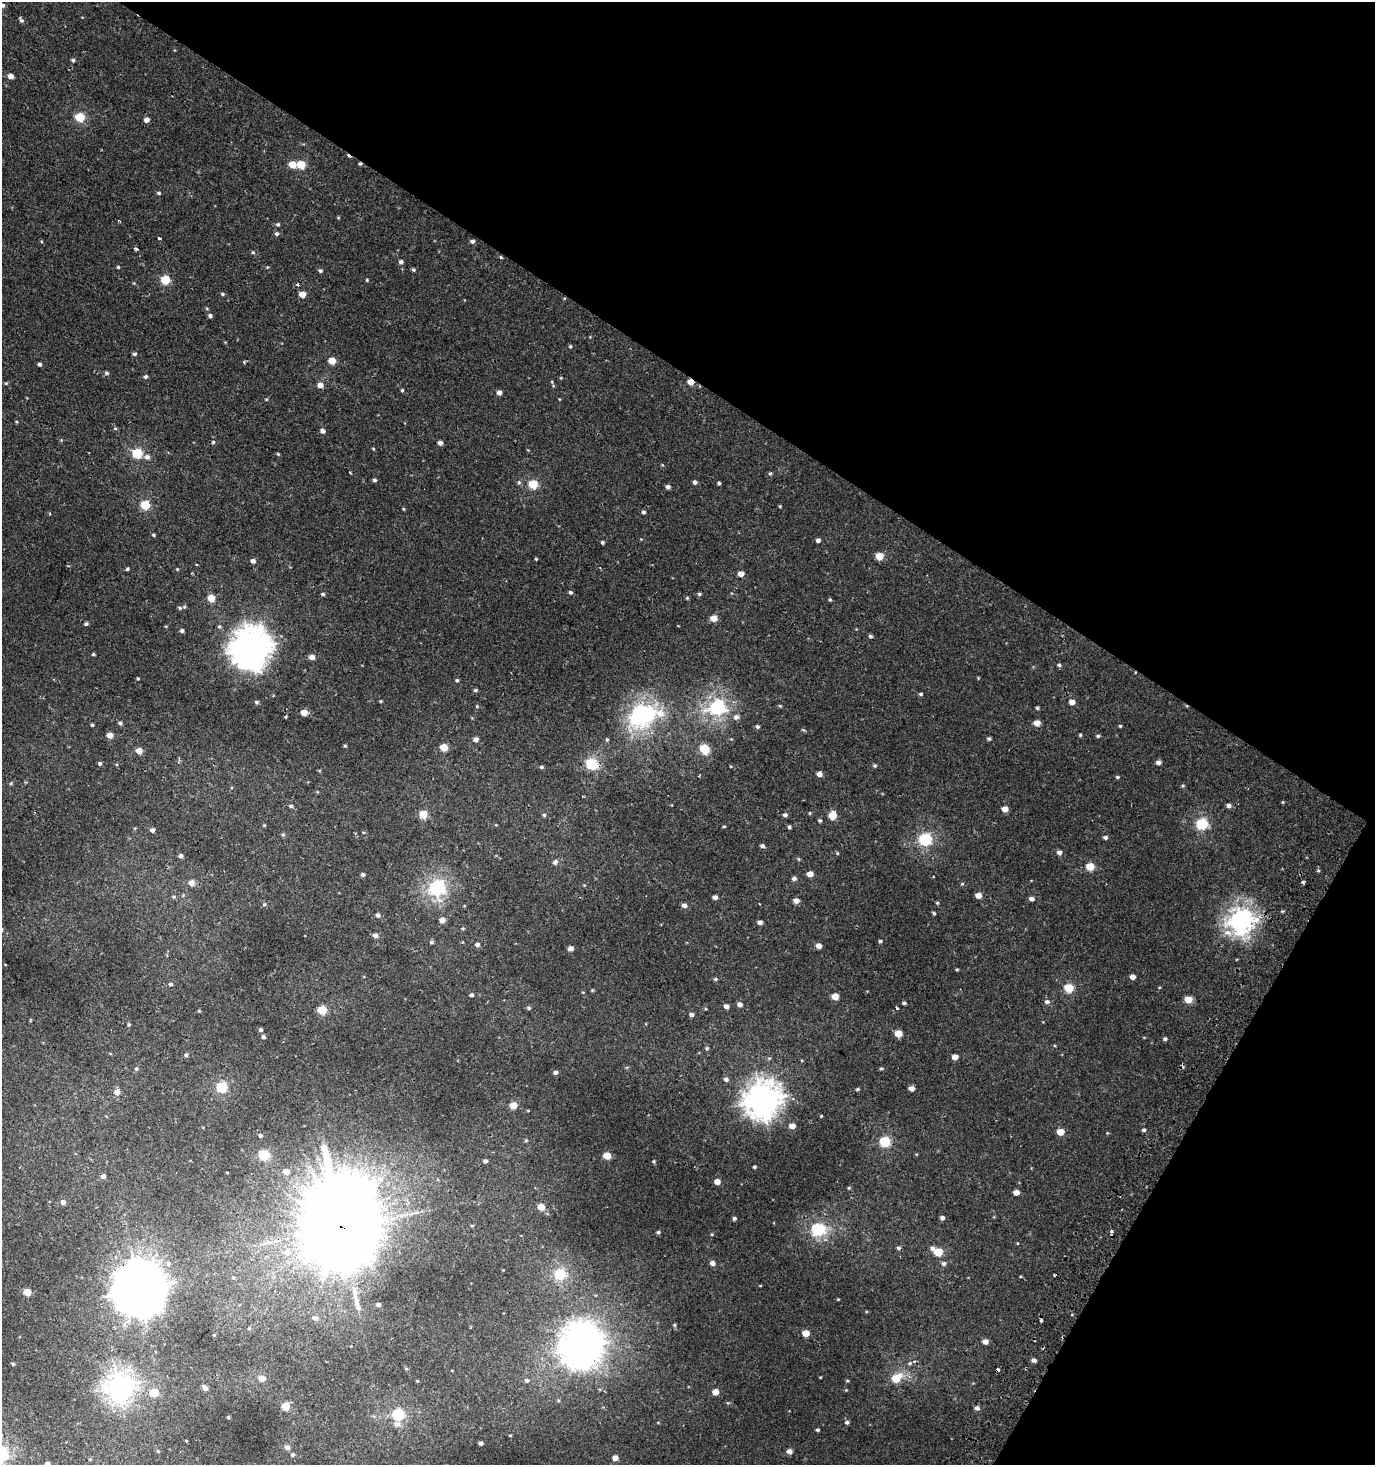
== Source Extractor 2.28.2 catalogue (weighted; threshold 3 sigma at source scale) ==
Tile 8 of 4 x 4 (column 4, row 2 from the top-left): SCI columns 4413-5785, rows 2929-4391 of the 5973 x 5886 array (HDU 1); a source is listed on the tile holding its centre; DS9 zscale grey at full resolution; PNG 1377 x 1467 px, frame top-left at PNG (2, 2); no overlay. Shown black and unused: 32% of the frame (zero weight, under 2 of 3 exposures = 2% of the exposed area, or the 3 px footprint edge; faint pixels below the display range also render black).
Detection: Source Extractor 2.28.2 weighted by HDU 2 'WHT'; one run over the whole footprint, this tile lists its part. Background 6.87e-04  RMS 0.0025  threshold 0.0115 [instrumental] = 3 sigma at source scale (4.5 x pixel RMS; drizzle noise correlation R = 1.50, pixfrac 1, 0.0396/0.0396 arcsec/px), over >= 5 px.
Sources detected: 290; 9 cosmic-ray / hot-pixel residue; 1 long thin detection or spike segment (spike, bleed or trail) — not listed; the other 280 listed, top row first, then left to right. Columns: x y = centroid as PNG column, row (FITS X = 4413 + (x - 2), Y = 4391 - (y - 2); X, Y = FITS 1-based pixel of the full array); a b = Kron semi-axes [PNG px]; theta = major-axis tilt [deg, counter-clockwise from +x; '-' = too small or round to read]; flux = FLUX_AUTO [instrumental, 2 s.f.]
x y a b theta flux
3 5 5 4 - 0.55
21 20 7 4 -59 0.5
73 60 4 4 - 0.46
11 76 5 4 - 1.7
80 117 5 5 - 11
146 120 4 4 - 1.5
292 164 5 5 - 3.4
301 165 5 5 - 7.6
159 193 4 3 - 0.35
278 224 5 5 - 0.4
276 234 5 5 - 0.53
160 238 3 3 - 0.67
472 241 5 4 - 0.6
136 249 4 3 - 0.87
253 252 5 4 - 0.31
501 257 3 3 - 0.59
401 262 5 4 - 0.68
118 267 4 4 - 0.27
413 270 5 4 - 0.35
320 271 5 5 - 0.44
165 280 5 5 - 9.7
367 280 5 3 - 0.22
297 285 4 3 - 0.68
222 294 5 4 - 0.3
302 294 5 4 - 3
210 316 4 4 - 0.69
570 346 4 4 - 0.3
134 354 5 4 - 0.41
332 361 5 4 - 4.7
39 364 4 3 - 0.62
107 373 5 5 - 0.49
146 376 4 4 - 0.48
691 382 5 4 - 2.9
6 383 5 3 - 0.24
320 385 5 5 - 1.9
402 390 4 4 - 0.33
499 393 4 4 - 1.3
266 399 5 3 - 0.21
115 428 5 3 - 0.26
322 431 5 4 - 0.91
213 442 4 4 - 0.32
440 443 4 4 - 0.99
373 449 5 3 - 0.22
137 453 5 5 - 17
278 454 5 3 - 0.27
147 457 7 6 - 0.95
770 473 5 4 - 0.3
374 480 4 4 - 0.52
519 482 5 5 - 0.39
695 482 4 4 - 0.68
719 483 4 3 - 0.43
533 484 5 5 - 9.9
668 487 4 4 - 0.75
145 505 5 5 - 11
780 506 4 3 - 0.22
404 509 5 3 - 0.24
643 512 4 4 - 0.47
154 535 4 3 - 0.31
818 540 4 4 - 0.78
602 542 4 4 - 0.37
880 556 5 5 - 4.4
536 559 4 3 - 0.23
253 561 5 4 - 0.93
127 569 4 3 - 0.38
177 569 4 4 - 0.2
741 574 5 4 - 2.1
571 592 5 4 - 0.47
323 594 5 4 - 0.41
699 594 5 4 - 0.38
211 598 5 5 - 4.6
687 598 4 4 - 0.28
830 599 5 4 - 0.3
180 608 6 5 - 0.44
714 618 5 4 - 3.3
86 624 5 4 - 0.45
219 626 5 4 - 0.4
182 631 4 4 - 0.59
870 636 5 4 - 0.39
250 648 15 14 - 310
93 654 4 3 - 0.35
312 657 5 4 - 1.9
1059 665 5 4 - 0.44
138 679 4 3 - 0.23
457 680 4 4 - 0.41
475 690 5 4 - 0.41
921 694 5 4 - 0.36
381 701 3 3 - 0.26
257 702 5 5 - 0.47
1072 702 5 4 - 1.6
477 706 4 3 - 0.24
780 706 5 4 - 0.27
717 707 7 6 - 52
1037 708 4 3 - 0.37
304 712 5 4 - 3.3
642 715 14 10 15 55
286 717 4 3 - 0.22
736 717 6 6 - 1
120 723 5 4 - 0.51
1037 723 5 5 - 2.2
92 725 3 3 - 0.3
1120 726 4 4 - 0.26
757 727 4 4 - 0.56
110 735 4 4 - 2.5
1080 735 4 4 - 0.27
1098 736 4 4 - 0.35
989 738 5 4 - 0.41
607 739 4 4 - 0.33
476 740 5 5 - 1.1
345 746 4 4 - 0.27
444 747 5 5 - 4.5
704 749 8 7 - 5.2
139 751 5 4 - 3
1158 762 5 4 - 0.92
100 763 5 4 - 0.45
592 764 6 6 - 14
875 766 5 5 - 0.37
541 767 5 4 - 0.41
819 774 5 4 - 1.3
1117 777 4 3 - 0.31
1183 786 5 3 - 0.26
1283 802 5 3 - 0.21
291 806 5 4 - 0.45
1229 806 5 5 - 0.83
1005 809 5 4 - 2.1
810 813 5 3 - 0.23
423 814 5 5 - 7
544 815 4 4 - 0.39
785 815 5 4 - 0.64
833 815 5 5 - 5.6
820 820 5 4 - 0.37
1202 824 6 5 - 23
264 825 4 3 - 0.23
724 826 4 3 - 0.24
789 827 4 4 - 0.44
152 830 4 4 - 0.94
283 835 5 4 - 0.38
1105 837 5 4 - 0.57
925 839 6 5 - 34
762 846 5 4 - 0.66
1059 852 5 5 - 0.91
837 853 4 4 - 0.27
180 856 4 4 - 0.83
555 862 6 6 - 0.78
1090 866 5 5 - 6
810 874 5 4 - 2.2
363 875 4 4 - 0.62
794 879 5 4 - 0.74
191 883 5 5 - 2.5
962 884 5 3 - 0.23
437 888 6 6 - 59
978 895 5 4 - 2.5
174 897 5 5 - 0.36
715 897 4 4 - 0.93
1031 899 5 4 - 0.84
796 901 5 5 - 1.3
937 903 4 4 - 0.28
264 904 5 4 - 0.36
684 905 5 5 - 1
934 913 5 3 - 0.31
378 915 5 4 - 0.79
442 920 5 4 - 1.7
1241 920 10 9 - 110
760 922 4 4 - 0.91
1227 933 13 8 -20 2.1
375 935 5 5 - 1.1
880 941 4 3 - 0.42
432 942 5 4 - 0.38
477 944 5 4 - 0.83
819 946 5 4 - 1.7
570 948 4 4 - 1.4
957 969 4 3 - 0.25
1133 977 4 4 - 1.6
715 979 5 4 - 0.33
171 984 5 4 - 0.47
1069 988 6 5 - 9
592 990 4 4 - 0.24
471 995 4 4 - 0.67
835 996 5 4 - 3.4
1188 1000 5 5 - 4.6
1047 1002 6 5 - 0.74
904 1003 4 3 - 0.44
740 1004 5 4 - 1.2
726 1006 5 4 - 1.1
529 1008 6 4 -16 0.42
897 1008 4 3 - 0.49
322 1010 5 5 - 9.4
199 1011 4 3 - 0.22
691 1014 4 4 - 0.74
129 1024 4 4 - 0.32
260 1030 5 4 - 0.55
898 1033 5 5 - 4.6
263 1037 4 4 - 0.61
1165 1039 4 4 - 0.53
707 1048 4 4 - 0.29
186 1055 5 4 - 0.41
955 1057 5 4 - 1.8
136 1069 5 4 - 0.43
881 1069 4 3 - 0.34
556 1072 5 4 - 0.68
726 1079 5 5 - 0.65
222 1087 5 5 - 18
912 1088 5 4 - 1.7
857 1089 4 3 - 0.35
117 1092 5 5 - 1.8
762 1100 14 12 46 230
513 1105 5 4 - 4.1
821 1116 4 3 - 0.19
792 1126 5 4 - 2.2
1144 1130 5 4 - 0.45
1060 1132 5 4 - 3.6
260 1135 4 3 - 0.58
526 1140 5 4 - 0.34
885 1142 6 5 - 17
264 1155 5 5 - 17
607 1156 5 4 - 5.3
485 1161 4 4 - 0.7
654 1161 4 3 - 0.3
754 1167 3 3 - 0.38
286 1172 5 4 - 1.8
103 1176 4 4 - 1.1
717 1181 5 4 - 2.1
849 1188 4 4 - 0.28
1016 1192 5 4 - 2
63 1202 5 5 - 1.2
541 1207 5 4 - 4.2
734 1218 4 4 - 0.51
942 1218 4 4 - 0.79
472 1226 4 3 - 0.23
341 1227 28 24 -72 4400
818 1229 7 6 - 17
658 1232 5 4 - 0.38
1111 1232 3 3 - 0.94
932 1248 6 5 - 0.8
287 1252 8 8 - 2
938 1252 5 5 - 7.4
712 1263 5 4 - 1.1
944 1264 6 5 - 0.59
560 1274 5 5 - 18
233 1277 5 3 - 0.28
1020 1277 4 2 - 0.24
139 1289 18 17 - 910
27 1292 5 4 - 5.2
838 1299 3 3 - 0.2
378 1304 5 4 - 0.78
315 1318 5 4 - 1.2
1041 1320 3 3 - 1.9
675 1325 5 4 - 0.33
249 1328 5 4 - 0.31
806 1333 5 4 - 4.2
214 1335 3 3 - 0.22
985 1342 5 4 - 1.5
580 1347 19 17 59 240
1034 1360 4 4 - 0.86
13 1364 3 3 - 0.32
820 1377 4 2 - 0.18
262 1378 5 5 - 2.7
896 1378 7 5 32 6.7
527 1380 5 5 - 0.57
417 1381 4 3 - 0.21
847 1381 4 4 - 0.27
119 1386 10 10 - 130
205 1388 5 4 - 1.1
846 1390 4 4 - 0.19
715 1392 5 4 - 2.5
154 1393 5 5 - 6.5
285 1406 5 5 - 7.7
977 1408 5 5 - 0.84
398 1414 6 5 - 23
228 1417 3 3 - 0.37
847 1422 5 4 - 0.61
397 1424 8 6 -2 1.1
817 1430 4 3 - 0.46
510 1435 4 3 - 0.21
481 1443 4 4 - 0.87
287 1447 5 5 - 1.1
158 1451 5 4 - 0.28
789 1451 5 4 - 1.5
293 1454 5 4 - 0.51
615 1458 4 4 - 2.2
90 1459 5 4 - 0.26
Overlapping masked pixels (flux is a lower limit): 4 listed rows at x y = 501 257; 691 382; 341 1227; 139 1289
Isophote crosses this tile's border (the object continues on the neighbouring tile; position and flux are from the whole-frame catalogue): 1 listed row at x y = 3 5